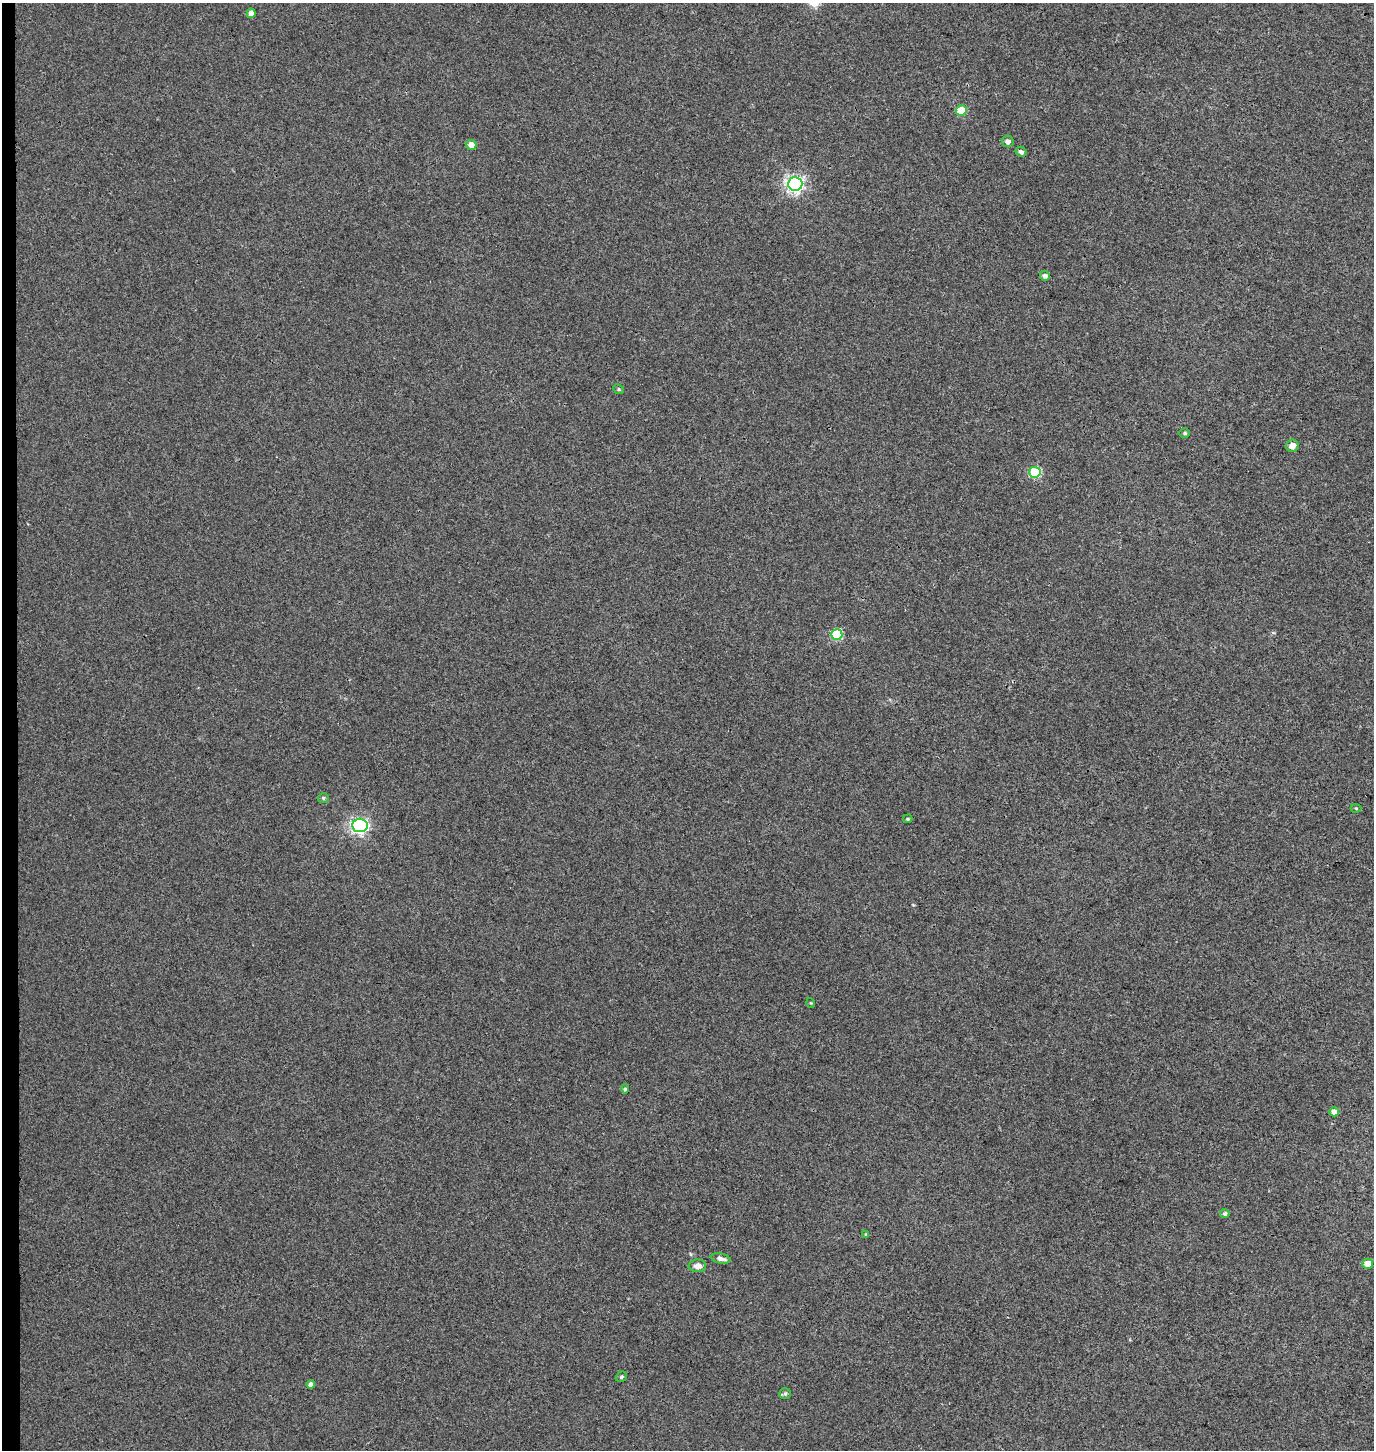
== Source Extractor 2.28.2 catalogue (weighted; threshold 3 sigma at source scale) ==
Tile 4 of 3 x 3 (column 1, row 2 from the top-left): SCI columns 271-1642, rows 1460-2907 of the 4656 x 4358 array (HDU 1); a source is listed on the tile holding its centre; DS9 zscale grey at full resolution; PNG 1376 x 1452 px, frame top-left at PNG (2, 3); each listed source drawn as its Kron ellipse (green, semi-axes under 4 px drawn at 4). Shown black and unused: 1% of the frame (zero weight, under 3 of 4 exposures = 5% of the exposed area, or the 3 px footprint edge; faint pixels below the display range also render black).
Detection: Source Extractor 2.28.2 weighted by HDU 2 'WHT'; one run over the whole footprint, this tile lists its part. Background 0.00244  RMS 0.004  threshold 0.018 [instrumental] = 3 sigma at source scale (4.5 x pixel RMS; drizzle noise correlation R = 1.50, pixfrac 1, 0.0396/0.0396 arcsec/px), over >= 5 px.
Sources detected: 27; all 27 listed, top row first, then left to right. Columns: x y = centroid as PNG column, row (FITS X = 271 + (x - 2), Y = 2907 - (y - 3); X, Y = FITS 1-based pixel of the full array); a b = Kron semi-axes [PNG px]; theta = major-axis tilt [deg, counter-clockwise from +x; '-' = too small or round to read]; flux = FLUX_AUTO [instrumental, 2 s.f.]
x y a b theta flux
251 13 5 4 - 2.3
961 111 5 5 - 12
1008 141 6 6 - 1.7
471 145 5 5 - 3.5
1021 152 6 5 - 1.3
795 184 7 7 - 130
1045 276 5 5 - 1.3
619 389 6 4 -24 0.57
1185 433 5 4 - 0.64
1292 446 6 6 - 3.3
1035 472 6 5 - 26
837 635 5 5 - 26
323 798 5 4 - 0.63
1356 808 5 3 - 0.37
908 819 5 4 - 0.5
360 825 7 6 - 110
811 1003 5 3 - 0.34
625 1089 4 4 - 0.63
1334 1112 5 4 - 2.8
1225 1214 4 4 - 0.89
866 1234 4 3 - 0.51
721 1258 10 5 -12 1.8
1367 1264 5 5 - 4.9
697 1266 9 6 2 2.5
621 1377 6 5 - 0.64
311 1384 4 4 - 1.8
785 1394 5 5 - 0.9